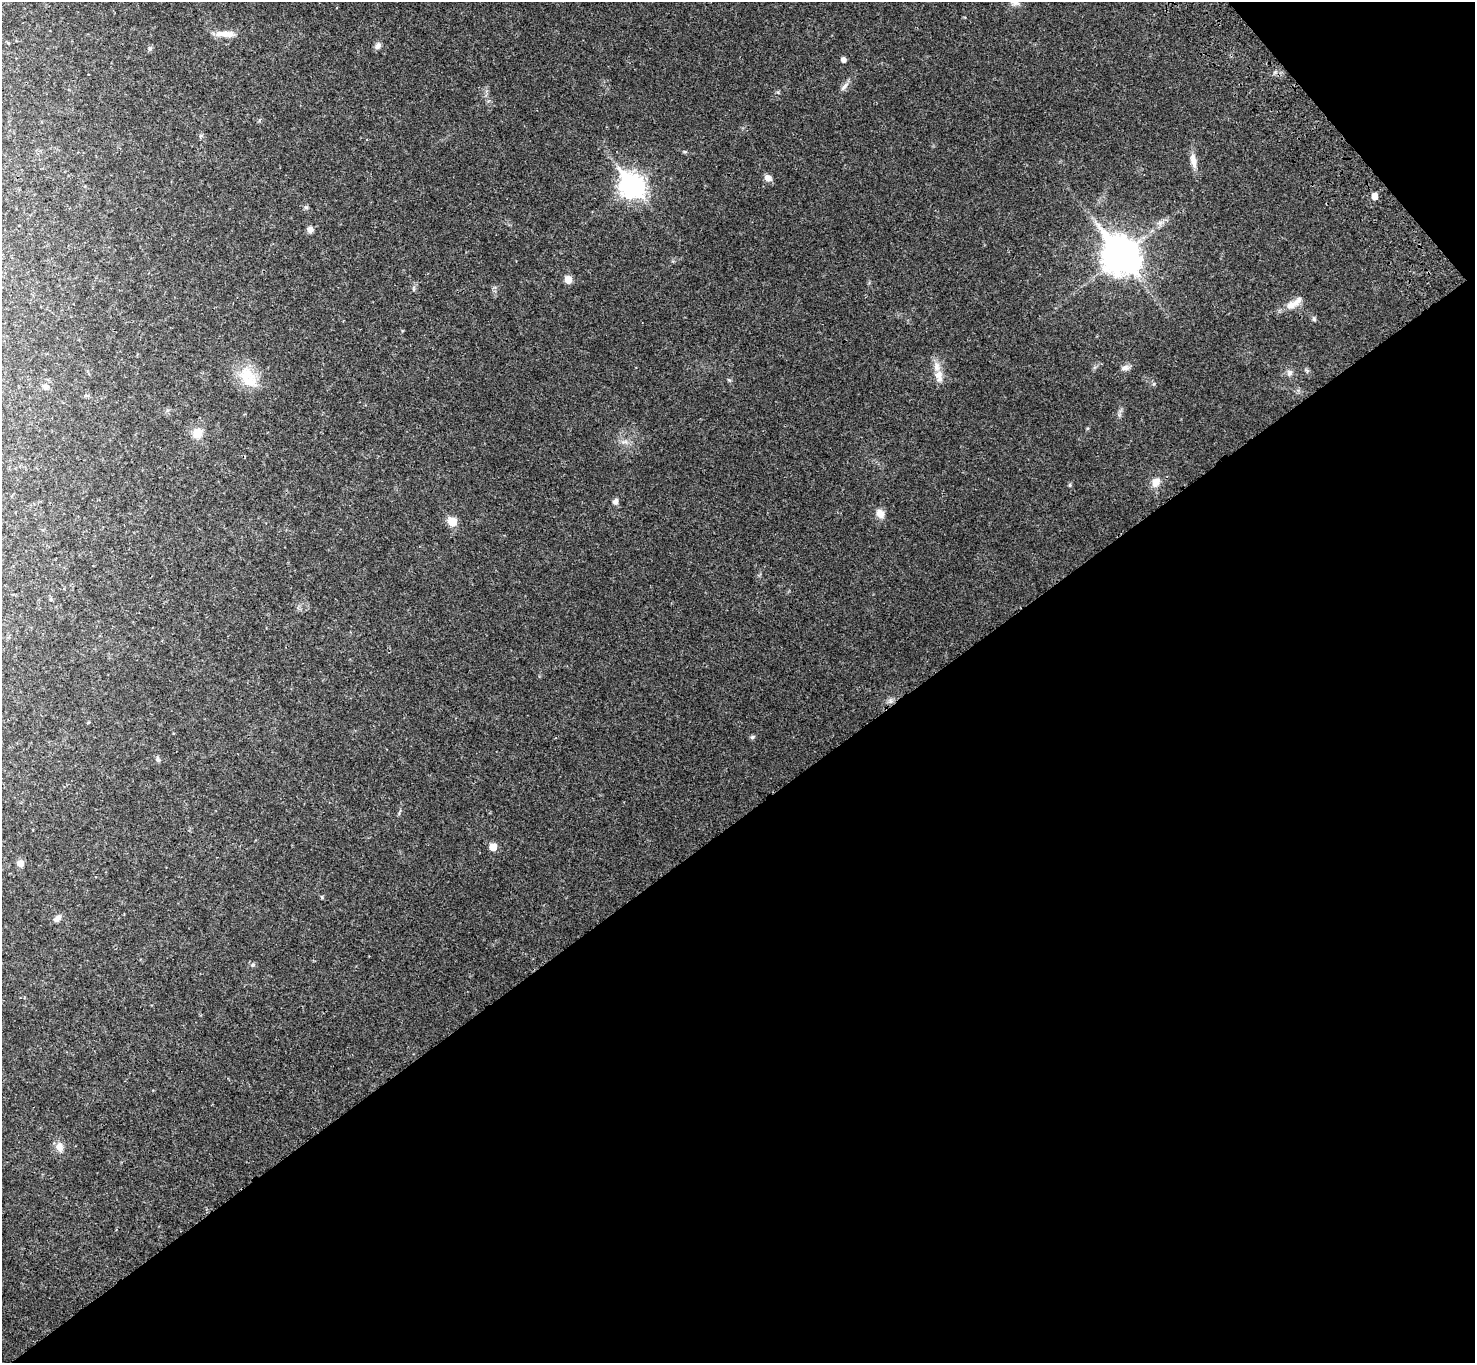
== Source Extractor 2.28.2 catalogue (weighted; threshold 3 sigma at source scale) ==
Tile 12 of 4 x 4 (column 4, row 3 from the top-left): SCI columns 4520-5992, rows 1604-2964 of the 6094 x 6064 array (HDU 1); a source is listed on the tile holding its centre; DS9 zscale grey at full resolution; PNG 1477 x 1365 px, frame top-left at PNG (2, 2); no overlay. Shown black and unused: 42% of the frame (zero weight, under 3 of 4 exposures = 6% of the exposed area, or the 3 px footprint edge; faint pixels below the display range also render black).
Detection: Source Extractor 2.28.2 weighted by HDU 2 'WHT'; one run over the whole footprint, this tile lists its part. Background 0.0342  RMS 0.0039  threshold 0.0175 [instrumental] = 3 sigma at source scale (4.5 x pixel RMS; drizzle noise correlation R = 1.50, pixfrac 1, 0.05/0.05 arcsec/px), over >= 5 px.
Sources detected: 43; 1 inside a brighter object's white glare — not listed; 2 inside a brighter listed object's ellipse — not listed separately; the other 40 listed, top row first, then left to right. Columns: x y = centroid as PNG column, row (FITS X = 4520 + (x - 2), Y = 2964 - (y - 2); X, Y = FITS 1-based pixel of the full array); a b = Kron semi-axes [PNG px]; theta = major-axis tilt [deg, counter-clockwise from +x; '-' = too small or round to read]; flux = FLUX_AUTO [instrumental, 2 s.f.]
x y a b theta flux
1015 2 12 8 -40 2
225 34 27 8 -2 4.1
8 43 4 3 - 0.33
378 46 10 7 51 1.4
150 48 6 4 19 0.6
843 60 5 5 - 1.6
844 86 15 5 48 1.6
200 136 6 4 71 0.56
685 152 6 4 -5 0.53
1193 160 19 7 -79 3.3
768 178 9 7 -40 2
632 186 10 8 -51 270
1375 196 6 5 - 3.4
306 207 6 5 - 0.66
310 229 8 7 - 1.5
1120 255 14 11 -53 790
568 279 7 7 - 3.5
414 289 8 4 82 0.67
1297 301 18 9 48 3.2
1314 319 7 5 -73 0.68
937 366 15 8 -81 3.1
1125 368 11 7 7 1.5
1289 373 9 8 - 1.5
247 374 24 20 -10 9.8
45 387 9 8 - 1.7
197 433 11 9 50 4.8
625 442 10 4 5 1.1
1156 482 12 9 65 3.3
1070 485 6 4 90 0.47
615 501 8 7 - 1.3
880 513 11 9 -62 2.9
452 521 6 5 - 11
752 737 7 5 17 0.67
158 759 8 5 -73 0.85
493 847 5 5 - 6.1
20 863 7 6 - 2.3
322 897 6 3 -71 0.39
57 918 10 7 39 1.8
253 964 6 4 19 0.54
59 1147 12 9 -79 2.7
Isophote crosses this tile's border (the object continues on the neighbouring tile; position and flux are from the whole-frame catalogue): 1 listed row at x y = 1015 2
Unlisted compact peaks at least as high as the median listed source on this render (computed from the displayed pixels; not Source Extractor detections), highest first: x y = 1154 384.